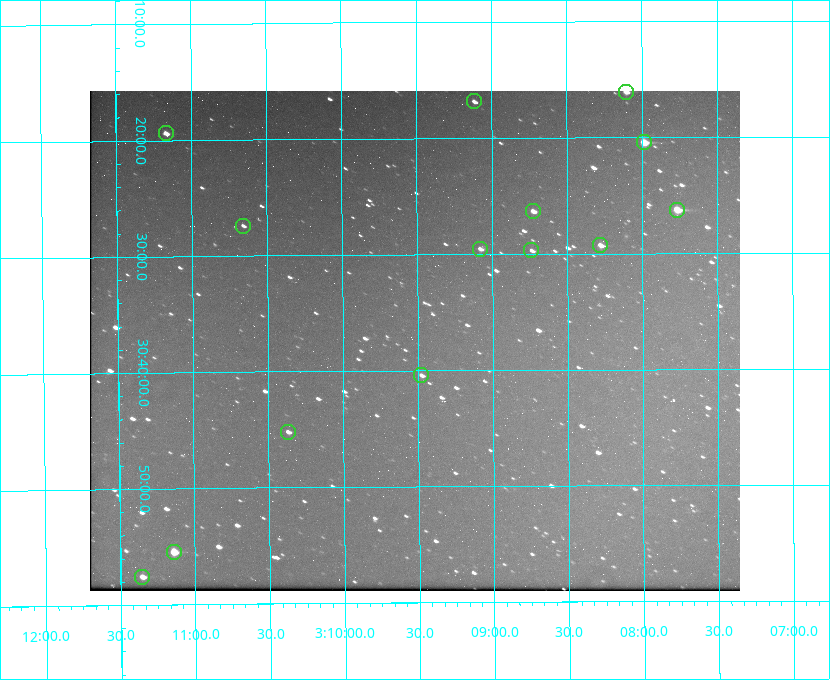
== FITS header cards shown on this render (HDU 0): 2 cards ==
NAXIS1  =                  650 / Width of table row in bytes
NAXIS2  =                  500 / Number of rows in table

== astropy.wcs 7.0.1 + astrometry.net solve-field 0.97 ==
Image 650 x 500 px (HDU 0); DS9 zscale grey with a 90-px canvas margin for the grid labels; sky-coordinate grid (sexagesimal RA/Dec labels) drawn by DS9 from the SOLVED WCS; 14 Tycho-2 reference stars matched to detected sources circled (green)
Header WCS: none
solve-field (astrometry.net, Tycho-2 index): SOLVED blind (the file carries no WCS)
Solved WCS: RA---TAN-SIP/DEC--TAN-SIP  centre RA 03:09:31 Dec +30:37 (47.38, +30.62 deg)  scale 5.16 arcsec/px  FOV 55.9' x 43.1'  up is -180 deg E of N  parity flipped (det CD > 0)
(file carries no celestial WCS; the grid is the blind solution)
Tycho-2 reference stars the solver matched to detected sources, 14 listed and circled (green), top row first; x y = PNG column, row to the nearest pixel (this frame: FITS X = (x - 90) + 1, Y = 500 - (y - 91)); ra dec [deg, ICRS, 3 dp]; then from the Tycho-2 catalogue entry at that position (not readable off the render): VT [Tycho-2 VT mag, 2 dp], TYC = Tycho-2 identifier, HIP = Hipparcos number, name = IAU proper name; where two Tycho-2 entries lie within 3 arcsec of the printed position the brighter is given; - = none
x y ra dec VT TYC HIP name
626 92 47.027 +30.268 10.45 2339-1565-1 - -
474 101 47.279 +30.281 11.50 2340-853-1 - -
166 133 47.792 +30.323 11.52 2340-1736-1 - -
644 142 46.997 +30.341 9.26 2339-1426-1 - -
677 210 46.942 +30.437 9.50 2339-1638-1 - -
533 211 47.182 +30.439 11.33 2339-1340-1 - -
243 226 47.665 +30.457 11.70 2340-1064-1 - -
600 245 47.070 +30.488 10.91 2339-1082-1 - -
480 249 47.270 +30.492 11.72 2340-1534-1 - -
531 250 47.184 +30.495 11.78 2339-1503-1 - -
421 375 47.369 +30.674 11.68 2340-1714-1 - -
288 432 47.592 +30.753 11.61 2340-1087-1 - -
174 552 47.785 +30.924 10.11 2340-1700-1 - -
142 577 47.838 +30.960 11.41 2340-1051-1 - -